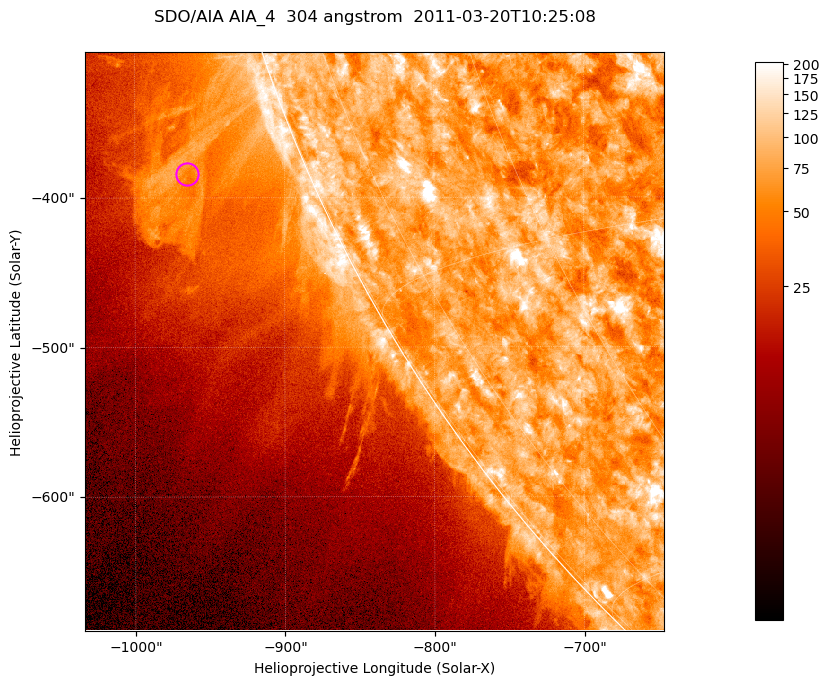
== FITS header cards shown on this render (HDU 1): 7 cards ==
TELESCOP= 'SDO/AIA '           / For AIA: SDO/AIA
INSTRUME= 'AIA_4   '           / For AIA: AIA_ATA1, AIA_ATA2, AIA_ATA3 or AIA_AT
WAVELNTH=                  304 / [angstrom] Wavelength
WAVEUNIT= 'angstrom'           / Wavelength unit: angstrom
DATE-OBS= '2011-03-20T10:25:08.123' / [ISO] Date when observation started; ISO 8
CTYPE1  = 'HPLN-TAN'           / CTYPE1; Typically HPLN
CTYPE2  = 'HPLT-TAN'           / CTYPE2; Typically HPLT

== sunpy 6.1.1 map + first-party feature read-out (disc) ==
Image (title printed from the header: SDO/AIA AIA_4  304 angstrom  2011-03-20T10:25:08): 645 x 645 px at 0.6 arcsec/px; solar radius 964 arcsec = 1606 px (partial field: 2.2% of the solar disc is inside the frame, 44% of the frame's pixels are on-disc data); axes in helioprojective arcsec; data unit not stated in the header (colour bar unlabelled)
Orientation: roll -0.132 deg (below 1 deg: not rotated)
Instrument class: DISC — disc imager (sunpy class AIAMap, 304 A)
Bright regions (active regions / flare kernels): reference = the on-disc median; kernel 5 px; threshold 5 sigma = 116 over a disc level ~73.7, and >= 1.15x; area >= 416 px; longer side >= 8 px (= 4.8 arcsec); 0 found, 0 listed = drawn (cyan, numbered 1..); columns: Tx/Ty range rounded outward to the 2 arcsec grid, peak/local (2 s.f.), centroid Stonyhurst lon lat
Off-limb structures (1.02-1.3 R_sun): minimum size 208 px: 4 found; the strongest spans PA ~105..115 deg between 1.02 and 1.2 R_sun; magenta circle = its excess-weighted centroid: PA ~110 deg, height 1.08 R_sun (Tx ~-964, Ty ~-384 arcsec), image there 2.4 x the reference